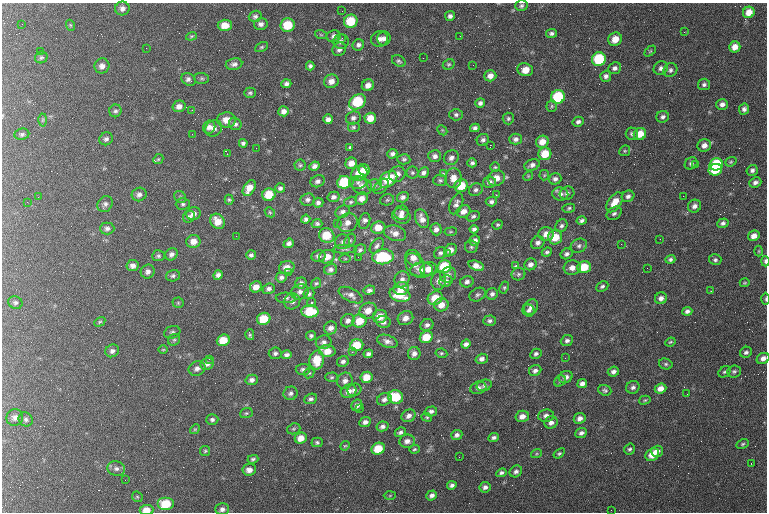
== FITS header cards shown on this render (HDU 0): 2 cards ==
NAXIS1  =                  765 / length of data axis 1
NAXIS2  =                  510 / length of data axis 2

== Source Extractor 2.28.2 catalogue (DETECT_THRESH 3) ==
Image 765 x 510 px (HDU 0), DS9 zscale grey, 1 PNG px = 1 image px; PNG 769 x 514 px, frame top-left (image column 1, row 510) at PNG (2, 3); each listed source drawn as its Kron ellipse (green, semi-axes under 4 px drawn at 4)
Background 208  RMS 9.3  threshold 27.8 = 3 sigma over >= 5 px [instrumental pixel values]
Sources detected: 395; all 395 listed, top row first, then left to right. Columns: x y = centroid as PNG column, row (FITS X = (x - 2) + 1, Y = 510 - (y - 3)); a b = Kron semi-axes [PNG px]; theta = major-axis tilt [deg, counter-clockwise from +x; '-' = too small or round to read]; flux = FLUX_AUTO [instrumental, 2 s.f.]
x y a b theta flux
521 6 6 5 - 1400
122 8 7 7 - 2400
342 11 2 2 - 310
749 12 6 5 - 6400
255 16 6 5 - 1700
450 16 5 5 - 1800
351 21 7 6 - 16000
22 24 2 2 - 400
261 24 7 6 - 2200
70 25 5 3 - 650
225 25 7 5 3 6000
288 25 7 7 - 16000
684 32 2 2 - 1600
551 33 5 4 - 1500
321 35 6 3 -19 710
191 36 5 4 - 770
334 36 7 6 - 2300
460 36 2 2 - 320
342 38 3 2 - 1500
379 39 8 7 - 3000
384 39 7 6 - 2200
615 39 7 6 - 7300
341 41 8 7 - 2300
358 45 6 5 - 1800
262 47 7 4 26 980
735 47 5 5 - 4900
146 48 2 2 - 1300
339 49 7 6 - 2200
40 51 2 2 - 1300
650 51 6 4 44 770
41 57 6 5 - 1300
423 58 2 2 - 590
599 59 7 6 - 32000
399 61 7 5 -31 1200
234 64 8 5 8 2300
449 64 6 5 - 960
473 65 2 2 - 390
102 66 7 7 - 3100
310 66 4 4 - 1400
615 68 6 5 - 2000
661 68 7 6 - 2000
525 70 8 6 -13 8500
670 70 7 6 - 1800
490 76 6 5 - 3900
606 76 5 5 - 2000
202 78 7 5 -3 1200
189 79 8 5 -33 2100
331 81 7 6 - 3900
286 84 5 4 - 1800
704 84 6 6 - 1500
368 85 6 5 - 3600
250 93 6 5 - 1100
558 97 7 6 - 32000
357 102 9 6 37 28000
480 103 5 4 - 1800
722 104 6 5 - 2600
179 106 6 6 - 3100
552 106 6 5 - 1000
744 109 6 5 - 2000
192 110 3 2 - 460
115 111 6 6 - 1400
284 111 5 5 - 2700
456 115 6 5 - 1500
663 117 6 6 - 1900
353 118 7 6 - 2000
370 118 6 5 - 6600
328 119 5 4 - 2300
508 119 6 5 - 1200
43 120 6 4 88 990
226 120 9 7 2 6000
578 122 6 5 - 1700
235 124 6 6 - 1700
209 127 6 6 - 2800
353 127 6 5 - 1100
214 128 9 7 42 3300
475 128 5 4 - 1700
442 130 6 4 -45 760
22 134 7 5 8 1500
192 134 3 2 - 830
632 134 6 6 - 1400
640 134 6 6 - 8300
106 139 7 6 - 1700
516 139 6 5 - 2200
483 140 6 5 - 1800
542 142 6 6 - 6300
243 143 4 4 - 1400
490 145 3 2 - 17000
704 145 7 6 - 3600
350 147 3 3 - 1300
256 148 2 2 - 380
625 151 6 5 - 880
227 154 2 2 - 390
392 154 5 5 - 1800
545 154 6 6 - 12000
435 156 6 6 - 2300
451 158 8 7 - 2500
158 159 5 4 - 810
404 159 6 5 - 1300
731 162 6 4 22 940
351 163 6 5 - 4400
472 163 5 4 - 1500
691 163 7 5 40 1800
716 164 7 6 - 27000
300 165 5 5 - 1100
532 165 8 5 22 2400
696 165 3 2 - 590
314 166 5 4 - 2100
495 167 5 5 - 890
364 170 6 5 - 5000
715 170 7 5 21 20000
752 170 6 5 - 1900
412 173 6 6 - 1200
423 173 6 5 - 2100
359 174 8 7 - 13000
397 174 8 7 - 3800
443 174 4 3 - 670
544 175 5 5 - 730
528 176 5 4 - 660
453 178 10 8 86 5700
496 178 9 7 24 5500
388 179 10 7 37 17000
555 179 6 5 - 2000
440 180 7 6 - 1300
318 181 7 5 24 2000
344 182 7 6 - 24000
358 182 8 6 0 2100
490 182 6 5 - 2300
755 182 6 5 - 2200
374 185 7 5 -1 1600
362 186 10 8 -25 3600
381 186 9 5 47 2000
461 186 7 6 - 13000
249 188 8 5 59 6500
280 188 5 4 - 1500
476 190 7 6 - 1800
567 193 7 6 - 1900
139 194 7 6 - 2500
560 194 8 6 -10 2600
269 195 6 6 - 13000
496 195 3 2 - 620
628 196 6 5 - 2000
683 196 2 2 - 630
38 197 2 2 - 430
180 197 6 5 - 1100
334 197 6 5 - 1900
403 197 6 5 - 2100
362 198 6 6 - 4000
229 200 5 4 - 890
308 200 7 6 - 1900
387 200 7 5 13 1100
27 202 2 2 - 290
350 202 7 5 16 1100
491 202 5 5 - 1700
615 202 11 6 56 8600
318 203 5 5 - 1900
105 204 8 7 - 2100
183 204 7 5 2 1400
456 204 11 6 68 2300
694 206 7 6 - 2600
569 208 6 4 12 980
464 211 7 6 - 4000
270 212 5 4 - 860
343 212 7 6 - 2300
193 213 7 6 - 2700
402 213 7 7 - 2300
614 213 8 6 35 1700
401 216 9 7 -17 2900
473 216 7 5 20 1300
189 217 6 5 - 1800
306 219 4 4 - 1700
422 219 10 6 -67 3900
581 220 5 4 - 1400
218 221 8 6 -49 6600
365 221 8 5 73 2800
337 223 2 2 - 840
347 223 10 9 - 4500
723 223 6 4 20 1800
317 224 5 4 - 1300
497 225 5 4 - 880
562 226 7 5 56 1600
378 227 7 6 - 7300
107 228 7 6 - 2100
436 229 6 5 - 2400
474 229 4 4 - 1900
451 232 6 3 8 610
395 233 11 7 -17 4200
546 234 7 7 - 4500
236 236 2 2 - 2800
327 236 8 7 - 16000
754 236 6 5 - 4700
555 237 7 7 - 13000
660 239 3 2 - 670
350 240 7 5 62 1100
475 240 5 5 - 2400
193 241 7 6 - 4900
343 242 7 7 - 2200
289 243 5 4 - 2100
538 243 7 6 - 2300
621 244 2 2 - 380
377 246 9 5 50 1800
579 246 8 6 29 2000
471 247 6 6 - 1200
345 249 11 4 0 1400
360 250 6 5 - 1400
450 250 7 5 38 4300
759 251 5 3 - 630
547 252 5 4 - 1200
440 253 6 5 - 1500
171 254 6 5 - 2100
447 254 2 2 - 600
567 254 6 5 - 1800
251 255 5 4 - 1600
158 256 6 5 - 1300
318 256 7 6 - 2300
327 257 8 6 22 6400
358 257 2 2 - 830
383 257 11 7 6 29000
413 258 8 7 - 4100
345 259 6 4 -1 780
670 259 5 4 - 1400
715 260 6 5 - 1300
765 261 5 3 - 1300
530 264 6 5 - 2700
415 265 12 8 -58 4400
516 265 4 3 - 2600
133 266 6 5 - 2700
476 266 8 4 -21 4600
444 267 7 6 - 22000
584 267 7 6 - 14000
287 268 8 6 14 5500
572 268 8 7 - 4100
647 268 2 2 - 1500
331 269 6 5 - 2100
429 269 8 6 16 5800
422 270 11 7 4 4000
148 271 7 6 - 2500
288 273 2 2 - 2400
518 274 7 6 - 1400
218 275 5 4 - 2000
448 275 8 7 - 2600
173 276 7 5 17 1400
281 277 6 5 - 1800
402 279 8 7 - 2900
439 281 9 7 80 3100
446 281 6 5 - 2200
467 282 6 5 - 2000
301 283 6 5 - 2000
316 283 5 4 - 940
745 283 5 3 - 610
602 286 6 5 - 1300
256 287 6 5 - 4200
401 288 8 6 15 8300
504 288 6 4 63 910
269 289 6 5 - 1900
369 290 6 4 11 1800
711 291 2 2 - 380
300 292 9 7 23 2600
309 294 6 5 - 1500
492 294 6 5 - 1700
351 295 13 6 -27 3100
400 295 11 7 -16 16000
478 295 8 6 30 1600
286 298 10 5 -3 1600
435 298 8 6 29 11000
661 298 6 5 - 2700
766 299 6 3 90 830
292 301 8 7 - 2700
311 302 5 4 - 940
15 303 7 6 - 1600
178 303 5 5 - 880
441 305 7 6 - 5700
531 307 8 6 56 2800
528 310 6 5 - 1800
310 311 8 6 2 18000
368 311 9 7 29 5800
687 311 5 4 - 2100
380 316 7 6 - 6900
405 318 8 6 28 4500
264 319 7 6 - 13000
348 321 7 6 - 2300
360 321 7 6 - 11000
490 321 6 5 - 1600
100 322 6 4 30 860
383 322 7 6 - 2700
427 325 7 5 32 2000
331 328 7 6 - 3200
172 332 8 6 19 1600
250 335 5 4 - 990
311 336 5 4 - 1400
426 337 7 6 - 13000
174 340 6 5 - 1200
223 340 7 5 21 10000
387 341 10 6 -18 2800
567 341 6 5 - 1900
324 342 8 6 10 2200
670 342 5 3 - 800
466 344 5 4 - 2100
357 345 6 6 - 14000
163 350 5 3 - 580
112 351 7 6 - 2000
327 351 8 6 -4 7700
352 352 3 2 - 1100
746 352 6 5 - 1800
275 353 6 5 - 1700
441 353 6 4 -11 1000
368 354 5 4 - 1800
414 354 6 6 - 2900
536 354 6 5 - 1500
286 355 5 4 - 2000
565 358 2 2 - 410
763 358 7 5 28 3300
209 359 2 2 - 350
482 359 6 5 - 2500
317 360 9 7 80 14000
343 362 6 5 - 1800
207 364 7 5 30 2300
666 364 7 5 -15 1200
197 368 8 7 - 2700
303 369 7 5 4 1700
535 371 6 5 - 2100
734 371 7 6 - 1400
613 372 6 5 - 2300
725 372 7 5 35 1200
309 373 5 4 - 860
332 377 6 4 1 1000
367 377 6 5 - 7800
566 377 7 6 - 3400
252 380 6 5 - 2200
345 381 8 7 - 2900
560 381 6 5 - 970
582 384 5 4 - 2700
484 385 8 5 20 1600
633 387 7 6 - 2000
478 388 8 6 18 2200
661 388 6 5 - 4600
354 390 7 6 - 2300
605 390 7 5 -21 1400
348 391 8 6 20 3800
291 393 7 6 - 1900
687 394 2 2 - 930
396 397 7 6 - 20000
311 399 7 5 20 1700
384 399 7 6 - 2400
645 400 6 4 16 790
357 405 6 5 - 2400
360 409 2 2 - 2300
431 411 6 5 - 1900
246 413 6 5 - 1000
409 416 7 6 - 2600
522 416 7 5 14 4100
546 416 8 6 7 2500
15 417 8 8 - 3000
427 417 5 4 - 770
580 418 6 5 - 3000
26 419 7 6 - 1700
212 419 6 5 - 1500
365 422 6 4 24 2200
551 422 7 6 - 2800
382 426 6 5 - 1800
195 429 5 4 - 690
294 429 7 5 20 1000
400 432 6 4 29 1500
581 433 6 5 - 2100
457 435 6 5 - 2000
301 438 6 5 - 5700
494 438 5 4 - 1700
407 441 8 6 7 3300
317 442 5 5 - 1100
743 444 6 4 27 1000
345 446 5 4 - 680
378 449 7 5 27 14000
414 449 5 4 - 860
630 449 5 5 - 1100
205 451 5 5 - 870
657 451 6 5 - 3600
559 453 6 4 36 1000
536 454 5 3 - 680
652 455 7 6 - 8800
459 457 2 2 - 1800
253 459 5 4 - 1200
751 463 2 2 - 350
116 469 9 7 -14 2500
249 470 7 5 7 3500
516 471 6 5 - 1900
501 473 5 4 - 1600
125 480 2 2 - 340
452 485 5 4 - 1800
485 487 6 5 - 2000
390 495 6 4 2 740
432 495 5 4 - 2200
137 497 6 5 - 800
166 504 8 6 0 18000
222 509 7 6 - 2200
146 510 7 5 5 7000
611 510 2 2 - 300
At the frame edge (FLAGS 8, measured only in part): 4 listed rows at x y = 765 261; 766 299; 763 358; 146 510